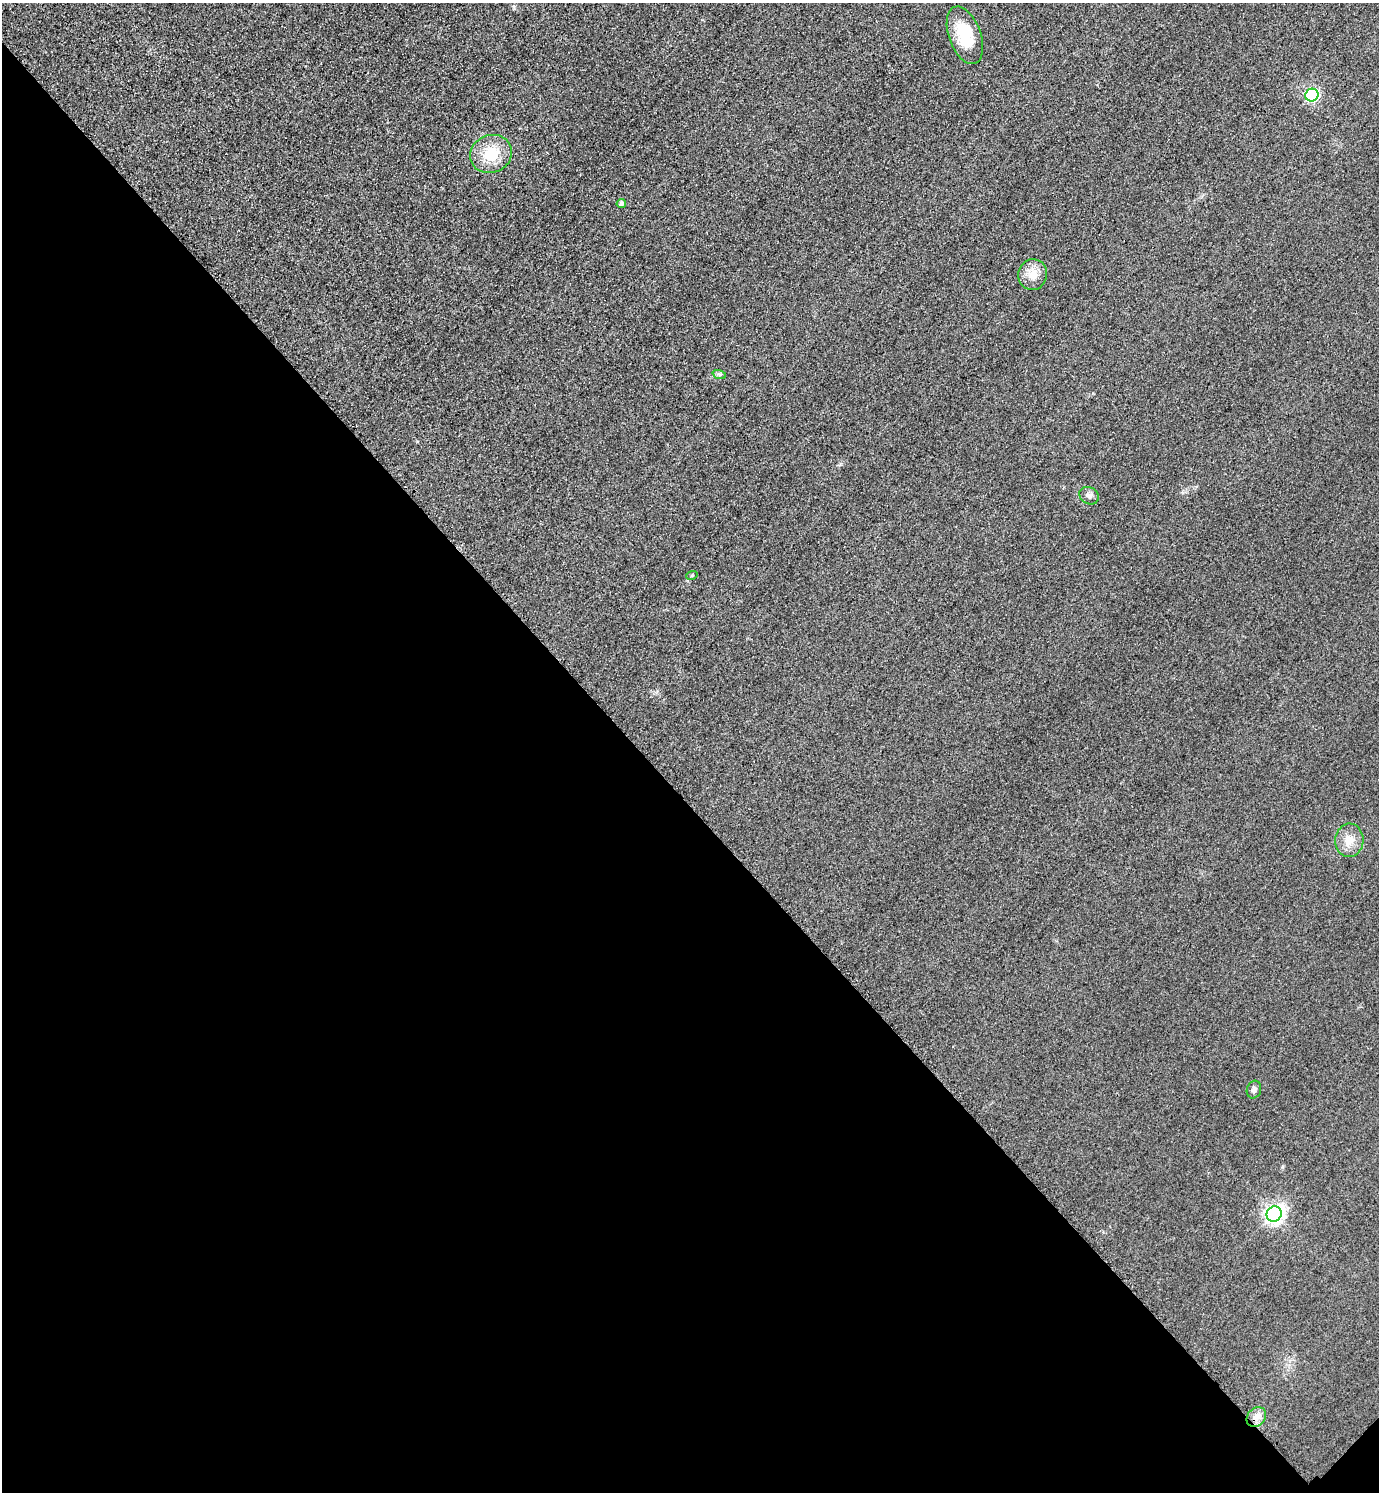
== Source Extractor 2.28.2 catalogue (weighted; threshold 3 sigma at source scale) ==
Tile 14 of 4 x 4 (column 2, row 4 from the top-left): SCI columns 1704-3080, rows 30-1519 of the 6018 x 6018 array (HDU 1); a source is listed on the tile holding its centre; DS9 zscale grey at full resolution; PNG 1381 x 1494 px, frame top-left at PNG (2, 3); each listed source drawn as its Kron ellipse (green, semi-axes under 4 px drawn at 4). Shown black and unused: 46% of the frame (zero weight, under 3 of 4 exposures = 3% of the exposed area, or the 3 px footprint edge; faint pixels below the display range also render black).
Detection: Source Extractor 2.28.2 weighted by HDU 2 'WHT'; one run over the whole footprint, this tile lists its part. Background 0.0749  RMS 0.017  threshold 0.0778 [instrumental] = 3 sigma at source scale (4.5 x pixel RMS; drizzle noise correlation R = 1.50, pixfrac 1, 0.05/0.05 arcsec/px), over >= 5 px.
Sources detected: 12; all 12 listed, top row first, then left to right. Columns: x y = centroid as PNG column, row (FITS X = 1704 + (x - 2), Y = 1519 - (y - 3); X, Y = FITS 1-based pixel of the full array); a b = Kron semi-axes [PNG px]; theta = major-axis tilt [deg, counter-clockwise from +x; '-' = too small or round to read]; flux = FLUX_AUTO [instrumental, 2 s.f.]
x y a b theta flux
965 35 30 16 -70 66
1312 95 6 6 - 230
491 154 21 19 21 53
621 204 5 4 - 6.8
1033 275 15 14 - 22
719 374 7 4 -18 3.2
1089 496 10 8 -31 6.5
692 575 6 3 19 1.7
1349 840 17 14 87 23
1254 1090 9 7 74 6
1274 1214 8 7 - 720
1256 1417 11 8 49 12
Unlisted compact peaks at least as high as the median listed source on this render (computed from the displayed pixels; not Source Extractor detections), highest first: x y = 1282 1167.